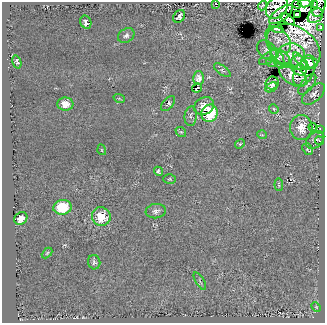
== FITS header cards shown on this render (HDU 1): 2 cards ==
NAXIS1  =                  323
NAXIS2  =                  321

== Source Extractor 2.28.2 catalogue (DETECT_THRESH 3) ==
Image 323 x 321 px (HDU 1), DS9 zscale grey, 1 PNG px = 1 image px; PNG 327 x 325 px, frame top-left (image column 1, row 321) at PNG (2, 2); each listed source drawn as its Kron ellipse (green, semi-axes under 4 px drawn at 4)
Background 42.9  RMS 28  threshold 84.7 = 3 sigma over >= 5 px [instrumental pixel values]
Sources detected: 69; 4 with non-positive FLUX_AUTO (blend fragments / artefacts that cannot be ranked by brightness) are neither listed nor drawn; the other 65 listed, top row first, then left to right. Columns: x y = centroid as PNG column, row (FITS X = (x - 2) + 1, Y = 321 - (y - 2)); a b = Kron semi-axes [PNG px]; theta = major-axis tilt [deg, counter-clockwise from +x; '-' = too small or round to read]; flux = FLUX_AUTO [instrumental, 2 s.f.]
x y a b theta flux
216 3 3 3 - 2100
304 3 6 3 0 10000
297 4 4 2 - 22000
315 4 3 2 - 1100
262 6 5 4 - 2700
319 6 10 6 72 2800
277 7 12 9 49 21000
281 14 14 6 36 3700
297 15 4 3 - 55000
179 16 7 5 53 7500
315 16 8 6 40 6500
287 19 8 4 -34 7000
86 22 7 5 -64 7600
321 27 3 2 - 1700
277 28 7 4 -24 3300
126 35 9 6 33 5500
278 40 15 10 -49 15000
293 47 29 20 -31 14000
267 50 11 8 -45 9300
290 55 14 12 11 25000
280 56 11 6 -32 8700
269 57 11 5 33 5400
278 58 11 5 -65 7700
301 61 11 4 -48 10000
17 62 6 3 -72 3900
271 62 6 3 -38 2700
309 62 8 6 -20 19000
299 66 10 8 -67 8800
222 70 10 4 -38 3800
304 72 15 9 61 34000
293 75 15 9 -34 28000
199 78 7 5 -89 7800
272 83 7 6 - 9100
307 84 12 6 51 8700
271 87 6 4 28 3800
197 88 5 2 - 1200
313 94 14 7 42 10000
119 98 6 3 -20 1900
65 104 8 6 -3 20000
168 104 9 5 46 4600
204 106 10 8 26 24000
274 109 5 3 - 2100
210 113 9 8 - 93000
191 116 10 6 85 7200
301 127 12 11 - 27000
313 127 4 2 - 1600
320 130 2 2 - 67000
181 132 6 4 -40 2500
262 135 5 3 - 1500
315 140 10 7 40 6800
319 141 4 3 - 1300
240 144 5 4 - 2200
308 149 6 4 -52 2900
102 150 5 3 - 1600
158 171 5 4 - 3400
169 179 6 5 - 2500
279 185 6 4 -83 2300
62 207 9 7 11 77000
156 211 10 7 7 7300
101 217 9 9 - 42000
21 218 7 6 - 16000
47 253 6 3 45 2200
94 262 7 6 - 4600
200 281 10 3 -58 2400
316 307 5 3 - 1700
At the frame edge (FLAGS 8, measured only in part): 4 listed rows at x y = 216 3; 304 3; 319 6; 277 28
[4 non-positive-flux detections neither listed nor drawn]